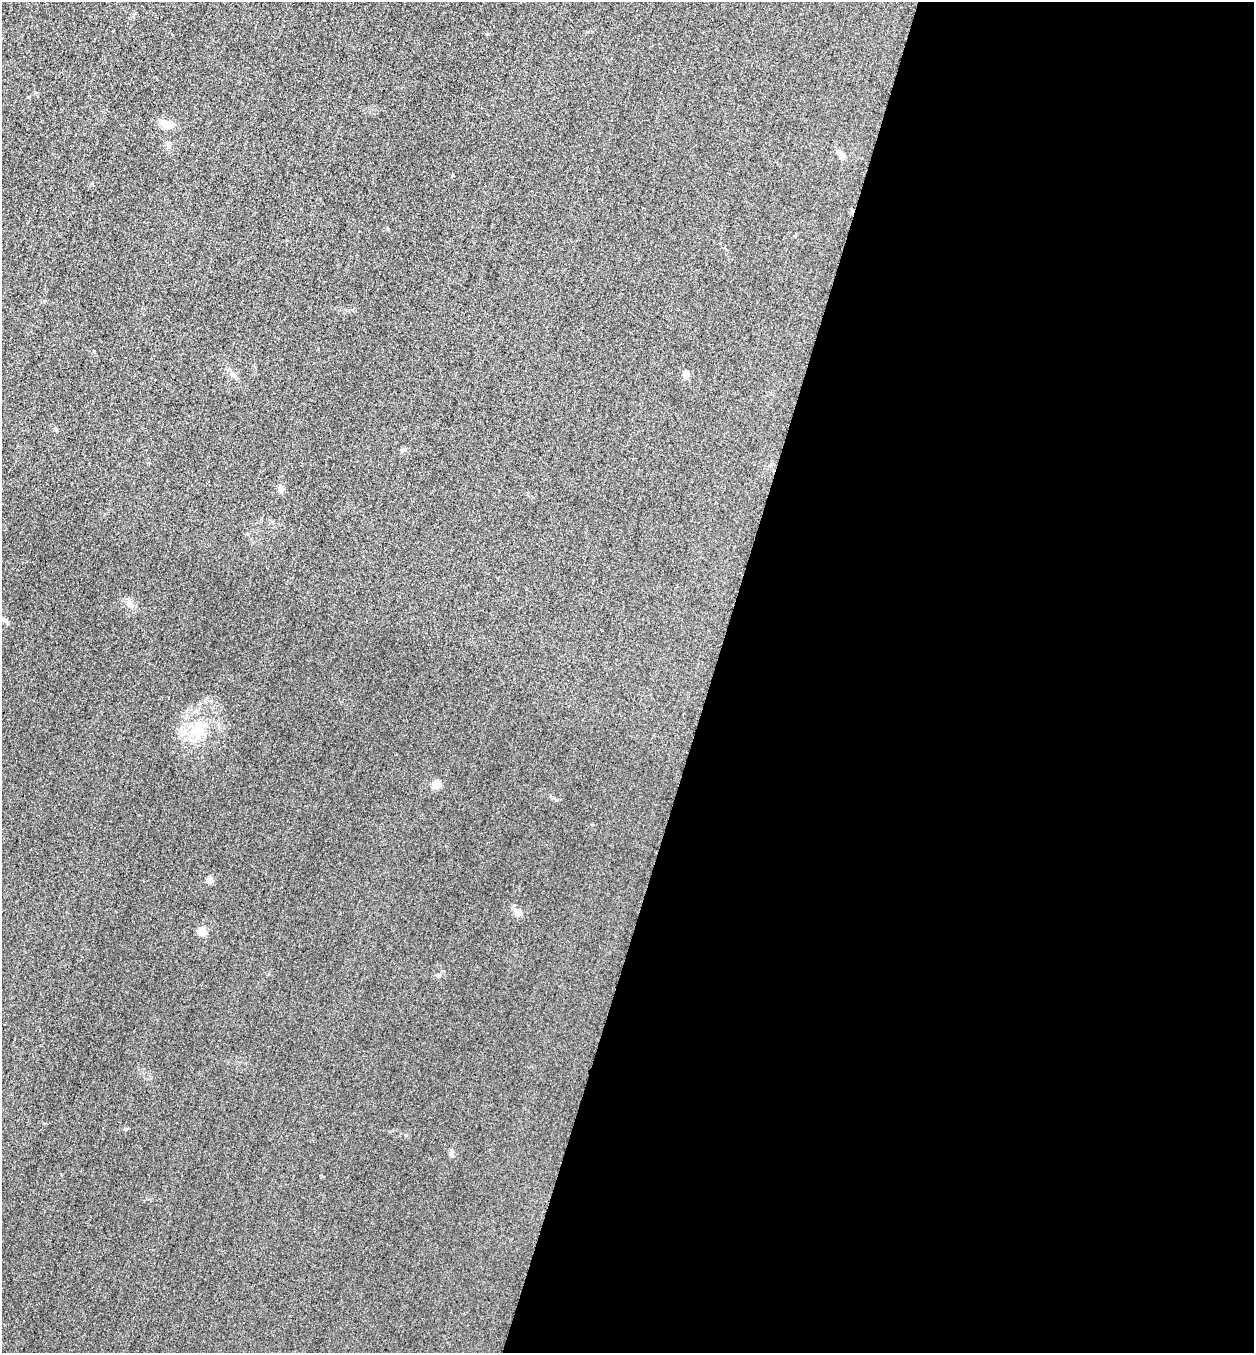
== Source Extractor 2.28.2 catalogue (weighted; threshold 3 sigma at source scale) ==
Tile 12 of 4 x 4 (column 4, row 3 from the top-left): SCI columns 3921-5172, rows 1374-2724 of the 5463 x 5449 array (HDU 1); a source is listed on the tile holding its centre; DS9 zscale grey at full resolution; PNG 1256 x 1355 px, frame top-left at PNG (2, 2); no overlay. Shown black and unused: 43% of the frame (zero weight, under 3 of 4 exposures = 3% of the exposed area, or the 3 px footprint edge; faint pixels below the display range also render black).
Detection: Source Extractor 2.28.2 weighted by HDU 2 'WHT'; one run over the whole footprint, this tile lists its part. Background 0.0772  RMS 0.017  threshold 0.0761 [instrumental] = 3 sigma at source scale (4.5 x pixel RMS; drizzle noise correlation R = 1.50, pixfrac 1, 0.05/0.05 arcsec/px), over >= 5 px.
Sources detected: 17; all 17 listed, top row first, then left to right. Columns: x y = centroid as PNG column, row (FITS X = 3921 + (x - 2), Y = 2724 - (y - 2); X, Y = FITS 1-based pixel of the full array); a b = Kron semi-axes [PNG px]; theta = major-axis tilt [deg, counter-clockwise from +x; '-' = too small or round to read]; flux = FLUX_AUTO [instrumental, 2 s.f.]
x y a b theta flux
167 125 12 9 -23 21
168 144 9 7 -84 6.6
841 155 14 7 -55 8.8
234 375 8 4 -53 3.8
686 375 10 7 76 7.9
56 429 6 4 -89 2
404 449 8 3 19 2.8
280 489 9 6 -58 5.5
130 604 13 6 -63 7.9
198 729 20 15 75 39
436 784 5 5 - 54
210 880 7 7 - 8.3
518 912 11 8 -43 11
202 931 10 9 - 11
438 975 6 4 -72 2.1
126 1129 5 4 - 2
451 1153 7 6 - 3.8
Unlisted compact peaks at least as high as the median listed source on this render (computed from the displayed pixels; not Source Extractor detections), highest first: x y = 406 1135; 556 800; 94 351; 388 229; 453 175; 28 97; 487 34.